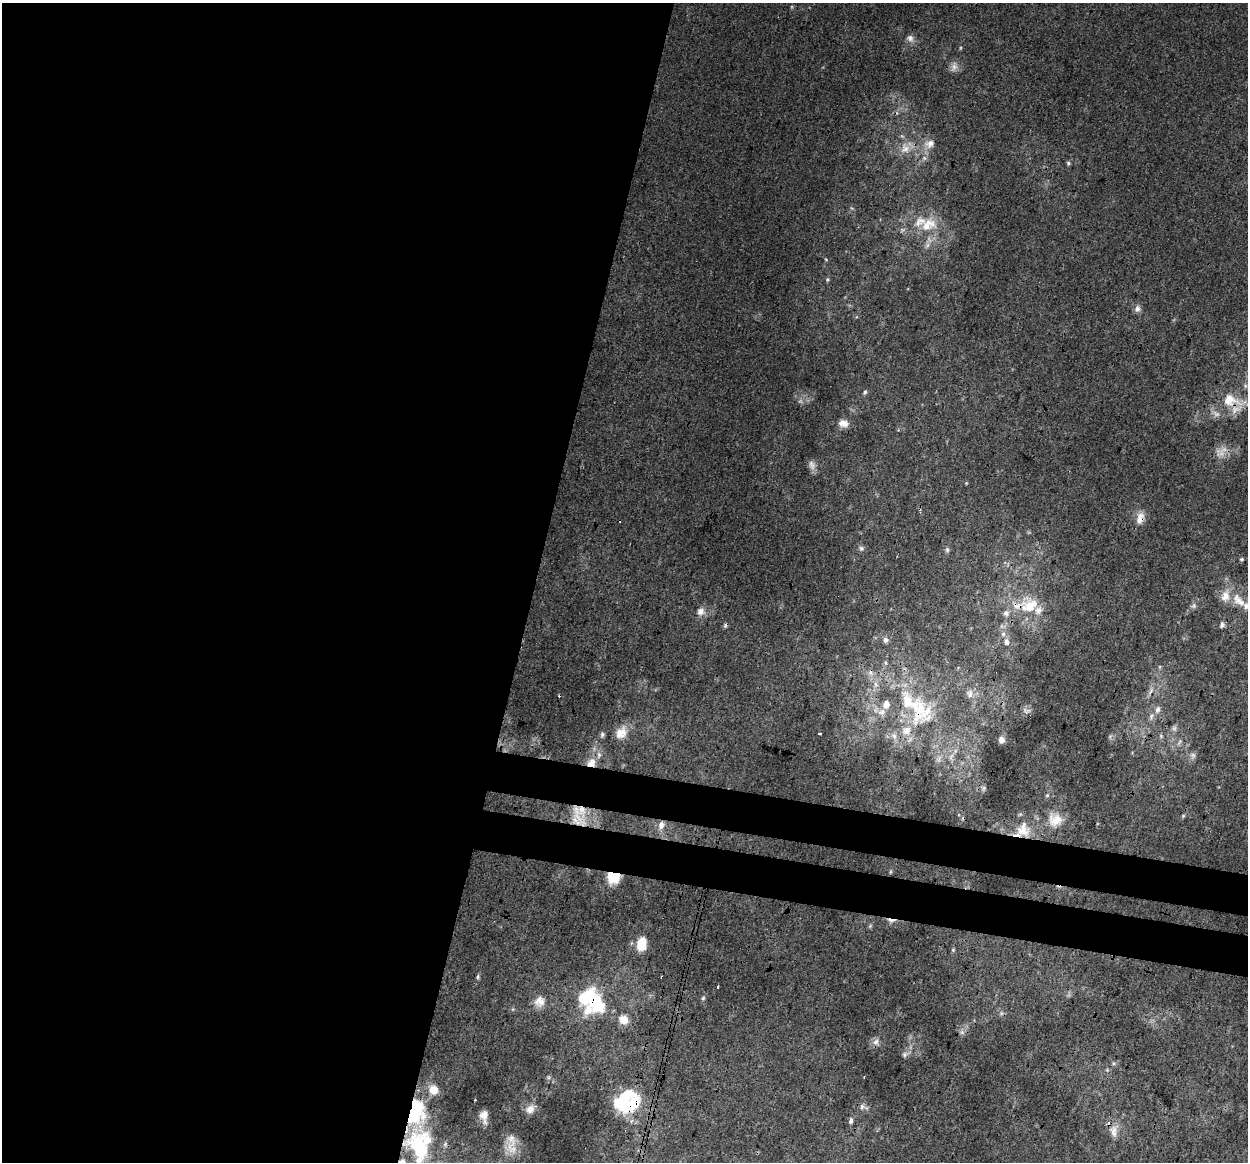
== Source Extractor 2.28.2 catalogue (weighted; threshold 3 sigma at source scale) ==
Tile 5 of 4 x 4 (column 1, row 2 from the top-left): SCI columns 14-1259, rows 2598-3757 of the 5018 x 5256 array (HDU 1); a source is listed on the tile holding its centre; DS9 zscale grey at full resolution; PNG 1250 x 1164 px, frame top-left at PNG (2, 3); no overlay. Shown black and unused: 47% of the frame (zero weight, under 3 of 4 exposures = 5% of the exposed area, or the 3 px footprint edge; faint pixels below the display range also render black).
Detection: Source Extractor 2.28.2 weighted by HDU 2 'WHT'; one run over the whole footprint, this tile lists its part. Background 0.00927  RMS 0.0038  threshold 0.0172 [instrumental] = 3 sigma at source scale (4.5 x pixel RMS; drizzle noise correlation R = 1.50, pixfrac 1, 0.0396/0.0396 arcsec/px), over >= 5 px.
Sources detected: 103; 3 too faint to see at this stretch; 5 cosmic-ray / hot-pixel residue — not listed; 21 inside a brighter listed object's ellipse — not listed separately; the other 74 listed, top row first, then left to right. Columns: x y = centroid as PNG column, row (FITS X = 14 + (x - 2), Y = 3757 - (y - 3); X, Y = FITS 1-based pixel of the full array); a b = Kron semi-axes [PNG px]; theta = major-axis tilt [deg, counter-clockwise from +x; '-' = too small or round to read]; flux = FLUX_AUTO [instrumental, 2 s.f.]
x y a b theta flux
910 38 11 9 -48 1.9
954 67 12 9 70 2.1
930 144 16 11 12 3.7
905 149 14 12 29 4.3
1068 163 6 5 - 0.63
928 225 25 16 21 10
827 279 5 5 - 0.61
1137 309 10 8 69 1.6
865 392 6 4 79 0.69
1230 400 33 16 -13 11
843 423 13 10 -12 2.9
1221 453 16 11 -21 3.5
812 465 14 8 -69 2.1
1140 518 16 9 74 3.6
861 548 7 6 - 0.92
947 550 7 5 -89 0.82
1242 559 6 4 15 0.61
1239 601 26 12 -45 7.1
1194 606 8 7 - 1.1
1029 607 22 19 -35 12
701 611 11 10 - 2.6
1006 613 8 8 - 1.7
1222 625 8 6 72 1.2
886 640 7 6 - 1.4
1006 642 9 7 88 1.8
886 663 6 3 -70 0.53
876 685 9 6 -83 1.7
1150 691 12 4 67 1.4
970 694 12 9 -88 2.3
1157 709 11 7 70 1.9
919 711 43 35 -77 30
1026 711 12 7 -12 1.4
882 712 11 8 17 2.6
621 733 18 14 51 5.3
819 733 3 3 - 1
602 734 8 6 89 0.92
1161 736 6 4 -49 0.58
1001 740 8 7 - 1.8
1179 742 11 4 54 1.2
1193 755 8 7 - 1.3
591 763 13 10 41 4
984 788 8 5 73 0.73
1047 795 5 5 - 0.51
581 810 30 12 -78 8.6
1183 816 5 5 - 0.43
1055 820 19 19 - 7.1
661 825 10 7 78 2.8
1022 830 24 15 -17 8.1
613 877 14 12 -12 9.5
891 920 14 4 -8 1.7
870 926 6 4 46 0.57
642 944 16 10 78 8.1
478 977 7 4 81 0.7
718 987 3 3 - 0.71
703 998 6 5 - 0.67
591 1000 35 22 -40 31
539 1001 15 14 - 3.9
623 1020 12 11 - 4.3
962 1032 7 6 - 1.1
876 1042 11 8 74 1.9
904 1054 9 7 56 1.3
1113 1063 5 5 - 0.59
1107 1070 5 5 - 0.51
864 1077 3 2 - 0.24
434 1090 12 11 - 4.1
475 1100 2 2 - 0.31
622 1101 29 17 47 20
863 1107 14 6 -12 1.8
530 1109 12 11 - 2.8
484 1116 12 7 -87 3.1
851 1121 7 5 77 1.3
1114 1131 19 11 87 3.8
420 1146 38 27 -84 32
512 1148 19 15 -61 5.4
Overlapping masked pixels (flux is a lower limit): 11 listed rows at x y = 1230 400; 1140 518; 919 711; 591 763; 581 810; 1022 830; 613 877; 891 920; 591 1000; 622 1101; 420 1146
Isophote crosses this tile's border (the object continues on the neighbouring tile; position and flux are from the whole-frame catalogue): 1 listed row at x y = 420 1146